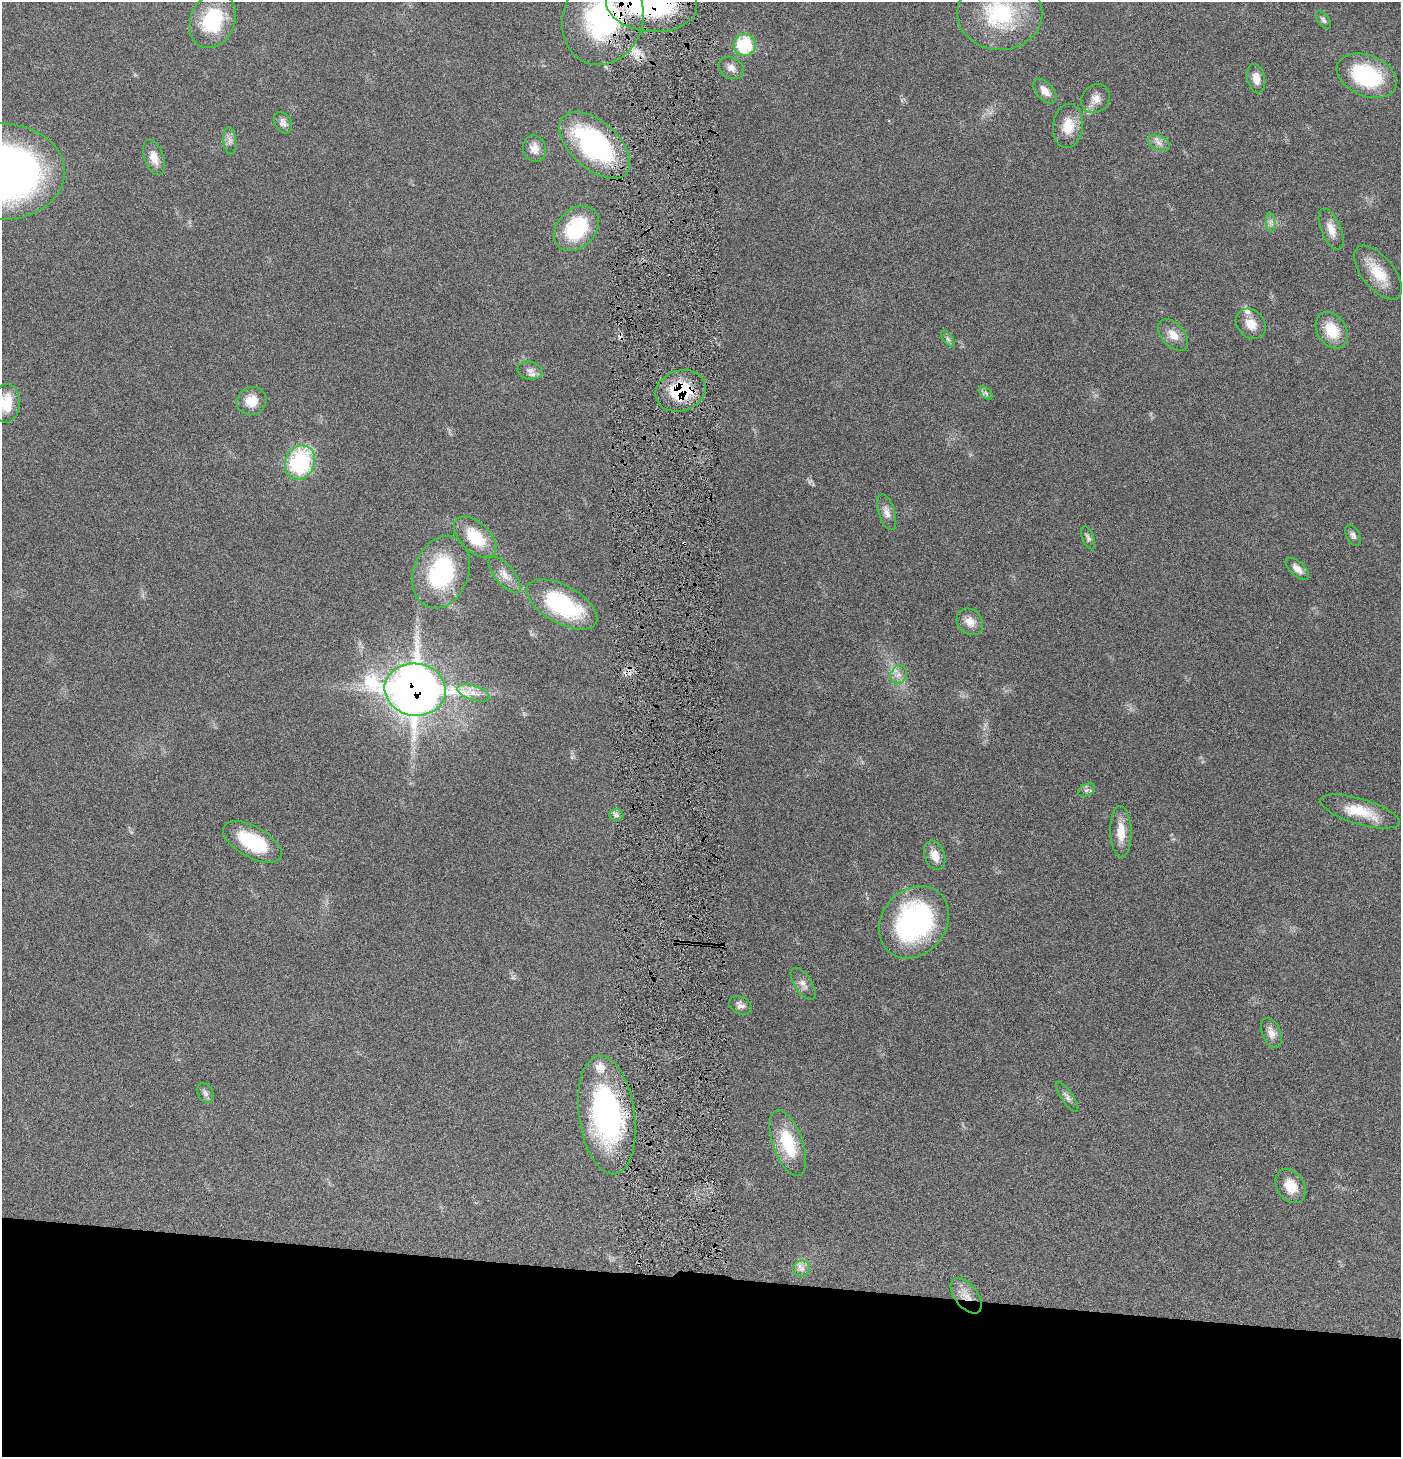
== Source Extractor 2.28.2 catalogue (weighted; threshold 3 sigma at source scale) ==
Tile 8 of 3 x 3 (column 2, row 3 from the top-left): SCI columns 1547-2945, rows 3-1457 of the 4445 x 4372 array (HDU 1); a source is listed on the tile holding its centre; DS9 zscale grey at full resolution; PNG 1403 x 1459 px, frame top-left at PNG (2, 2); each listed source drawn as its Kron ellipse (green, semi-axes under 4 px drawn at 4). Shown black and unused: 12% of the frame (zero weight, under 4 of 8 exposures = <1% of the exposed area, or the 3 px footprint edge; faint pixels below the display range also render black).
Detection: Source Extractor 2.28.2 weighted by HDU 2 'WHT'; one run over the whole footprint, this tile lists its part. Background 0.0669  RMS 0.0041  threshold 0.017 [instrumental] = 3 sigma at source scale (4.09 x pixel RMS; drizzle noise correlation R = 1.36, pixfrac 0.8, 0.05/0.05 arcsec/px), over >= 5 px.
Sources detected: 66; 2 cosmic-ray / hot-pixel residue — neither listed nor drawn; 2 inside a brighter listed object's ellipse — not listed separately; the other 62 listed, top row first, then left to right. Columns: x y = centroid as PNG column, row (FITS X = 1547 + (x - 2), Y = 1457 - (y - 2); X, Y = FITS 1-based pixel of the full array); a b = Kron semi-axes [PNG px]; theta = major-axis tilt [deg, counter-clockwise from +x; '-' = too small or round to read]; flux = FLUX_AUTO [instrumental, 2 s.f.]
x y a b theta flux
652 4 46 28 -4 78
1000 14 42 36 -1 36
603 19 47 40 70 69
213 20 29 22 67 25
1323 20 10 5 -53 0.98
745 45 11 11 - 19
731 68 13 10 -33 2.3
1367 76 31 20 -22 34
1256 79 15 9 -78 3.9
1045 91 15 8 -48 3.3
1095 99 15 13 43 3.6
283 123 11 8 -59 1.8
1068 126 22 15 84 7.8
230 141 13 6 -85 1.9
1159 143 12 7 -23 2.2
595 145 42 23 -42 65
535 148 13 11 -74 3.7
154 157 18 9 -70 4.6
3 172 61 48 0 230
1271 222 9 4 -82 1.2
576 228 25 19 45 27
1331 229 22 10 -67 4.5
1378 273 32 16 -50 11
1251 324 17 13 -45 5.3
1332 330 19 14 -57 11
1173 335 18 11 -48 4.5
948 339 9 4 -54 0.96
530 371 12 9 -11 2.2
681 391 26 20 18 20
986 393 8 4 -45 0.89
252 401 15 14 - 6
6 403 19 14 85 10
300 462 17 14 64 43
887 512 18 8 -72 2.7
1353 535 11 6 -63 1.4
475 537 25 14 -43 13
1088 538 12 5 -68 1.1
1297 569 14 7 -42 2.9
441 572 37 27 69 39
505 575 22 9 -50 4.2
562 604 39 19 -29 40
970 622 14 12 -45 4
898 675 10 8 64 2.3
415 690 30 26 -9 510
474 693 17 7 -18 3.6
1086 790 9 5 26 1.2
1360 811 41 13 -17 12
616 815 7 6 - 1.1
1121 832 26 10 -88 6.4
252 842 32 15 -29 22
935 855 15 10 -69 4.7
914 922 39 32 50 69
803 984 18 8 -56 2.5
740 1005 12 9 -28 1.8
1271 1033 16 9 -66 3.1
205 1093 10 7 -62 1.4
1067 1097 18 5 -56 1.7
607 1115 59 28 -82 75
788 1143 34 15 -70 18
1291 1186 18 13 -56 7.1
802 1269 8 8 - 2
966 1296 20 11 -52 5.1
Overlapping masked pixels (flux is a lower limit): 7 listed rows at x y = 652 4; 603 19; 595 145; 681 391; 415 690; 607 1115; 966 1296
Isophote crosses this tile's border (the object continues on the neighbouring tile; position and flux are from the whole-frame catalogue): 5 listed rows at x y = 652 4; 1000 14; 603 19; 3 172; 6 403